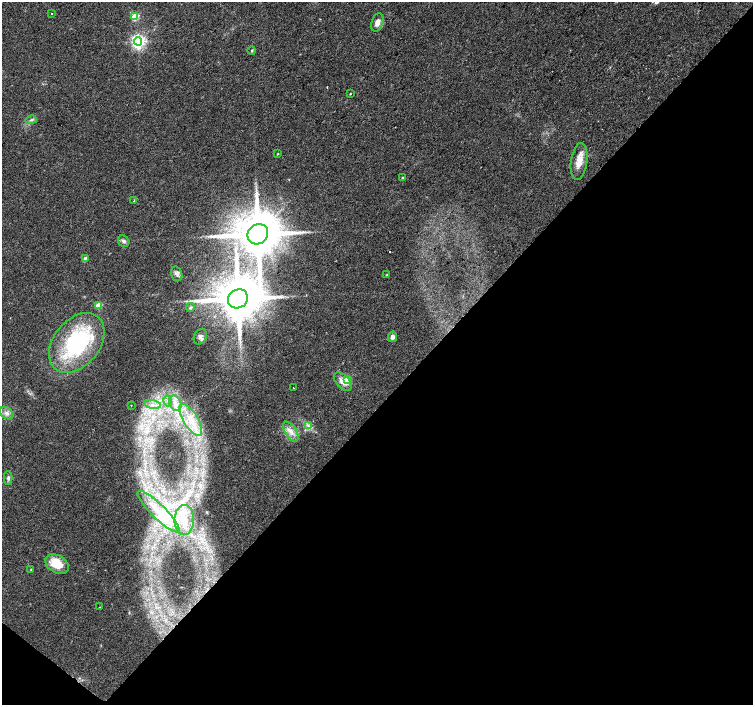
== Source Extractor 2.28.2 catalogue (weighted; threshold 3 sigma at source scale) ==
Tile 15 of 4 x 4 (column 3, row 4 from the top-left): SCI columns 3007-4508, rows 237-1641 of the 6009 x 6026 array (HDU 1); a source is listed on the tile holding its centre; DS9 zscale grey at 2 x 2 block average (1 PNG px = mean of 2 x 2 image px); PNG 755 x 707 px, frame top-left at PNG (2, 2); each listed source drawn as its Kron ellipse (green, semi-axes under 4 px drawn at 4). Shown black and unused: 44% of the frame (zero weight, under 2 of 3 exposures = <1% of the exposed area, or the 3 px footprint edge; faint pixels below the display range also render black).
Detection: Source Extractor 2.28.2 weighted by HDU 2 'WHT'; one run over the whole footprint, this tile lists its part. Background 0.0533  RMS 0.006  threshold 0.0272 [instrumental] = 3 sigma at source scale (4.5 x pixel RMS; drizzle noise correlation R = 1.50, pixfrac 1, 0.0396/0.0396 arcsec/px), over >= 5 px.
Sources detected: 40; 1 cosmic-ray / hot-pixel residue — neither listed nor drawn; the other 39 listed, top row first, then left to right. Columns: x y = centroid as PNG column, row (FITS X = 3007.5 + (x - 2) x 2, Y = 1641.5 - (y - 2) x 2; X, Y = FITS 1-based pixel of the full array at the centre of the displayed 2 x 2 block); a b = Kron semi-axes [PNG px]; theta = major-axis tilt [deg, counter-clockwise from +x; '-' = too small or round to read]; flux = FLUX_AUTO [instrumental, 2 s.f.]
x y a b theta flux
52 14 2 2 - 1.1
135 17 3 3 - 53
377 23 9 5 71 8.9
138 41 4 4 - 380
252 51 4 3 - 1.5
350 94 2 2 - 1
31 120 5 3 - 2.7
278 154 2 2 - 1.1
579 162 18 8 82 18
403 178 3 3 - 1.7
134 200 2 2 - 1.5
258 234 11 9 38 8500
124 241 6 5 - 4
85 259 3 2 - 9.6
177 274 7 5 -72 4.4
387 275 3 2 - 1.9
238 299 10 9 - 7800
98 305 3 3 - 25
191 307 4 4 - 2.4
200 337 8 6 61 4.8
392 337 5 4 - 5.6
77 343 34 23 51 150
348 380 3 3 - 31
343 381 11 6 -47 11
293 388 2 2 - 1.1
168 401 6 3 -79 3.6
175 403 8 6 -64 11
131 405 2 2 - 0.66
153 405 8 3 -8 5.2
7 413 7 5 -37 5.9
191 420 18 7 -58 28
308 426 3 3 - 2
291 432 11 5 -58 9.8
8 478 7 3 -89 3
158 512 29 7 -45 32
184 520 15 9 88 27
57 564 13 8 -33 30
31 570 3 3 - 0.91
100 607 3 2 - 0.58
Diffuse or blended objects may show on this block-average render without a row.